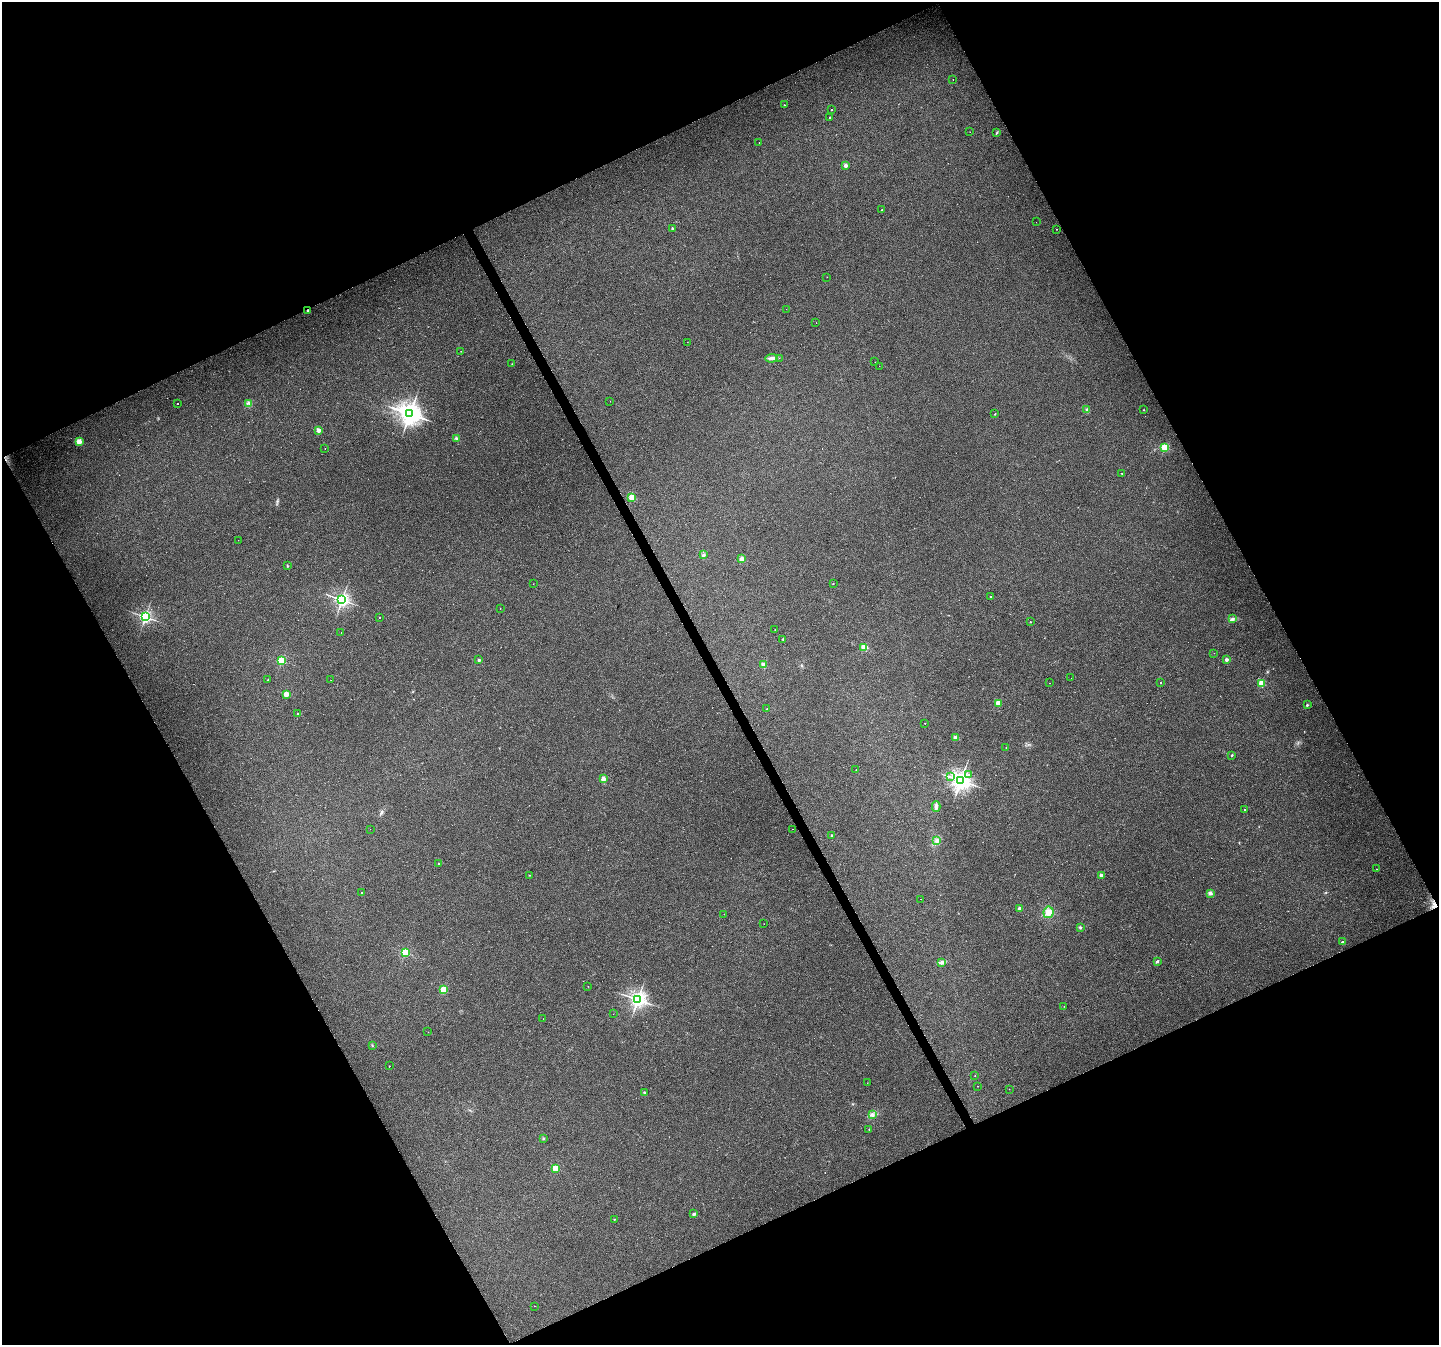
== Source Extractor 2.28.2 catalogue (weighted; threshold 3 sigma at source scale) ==
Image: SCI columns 3-5750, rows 159-5529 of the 5750 x 5629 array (HDU 1 of 3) = the unmasked area's bounding box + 8 px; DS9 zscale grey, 4 x 4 block average (1 PNG px = mean of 4 x 4 image px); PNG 1441 x 1347 px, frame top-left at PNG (2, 2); each listed source drawn as its Kron ellipse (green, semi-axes under 4 px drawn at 4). Shown black and unused: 46% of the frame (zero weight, under 2 of 3 exposures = <1% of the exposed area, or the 3 px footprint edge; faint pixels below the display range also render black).
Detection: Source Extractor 2.28.2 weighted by HDU 2 'WHT'. Background 0.0804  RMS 0.0076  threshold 0.0341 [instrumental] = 3 sigma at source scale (4.5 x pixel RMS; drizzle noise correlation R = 1.50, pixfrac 1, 0.0396/0.0396 arcsec/px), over >= 5 px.
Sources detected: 131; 1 too faint to see at this stretch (4 x 4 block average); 1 inside a brighter object's white glare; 6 cosmic-ray / hot-pixel residue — neither listed nor drawn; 1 coinciding with a brighter row at this scale — not listed separately; the other 122 listed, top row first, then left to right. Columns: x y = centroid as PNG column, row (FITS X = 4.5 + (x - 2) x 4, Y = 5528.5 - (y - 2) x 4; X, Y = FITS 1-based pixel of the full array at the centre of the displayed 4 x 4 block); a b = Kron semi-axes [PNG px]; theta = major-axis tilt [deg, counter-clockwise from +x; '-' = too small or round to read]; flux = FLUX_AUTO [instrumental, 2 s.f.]
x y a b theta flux
953 80 2 2 - 1.1
784 105 2 2 - 4.9
832 110 2 2 - 2.7
830 117 2 2 - 4.1
970 132 2 2 - 0.85
996 133 3 2 - 3.5
759 142 2 2 - 1.1
846 165 2 2 - 54
882 210 2 2 - 3.1
1036 222 2 2 - 0.61
672 229 2 2 - 18
1057 229 2 2 - 1.6
827 277 2 2 - 0.52
786 309 2 2 - 0.63
308 311 2 2 - 27
816 323 2 2 - 0.83
687 342 2 2 - 1.1
461 351 2 2 - 1.3
772 358 6 3 5 15
779 358 2 2 - 0.87
875 362 2 2 - 1.8
512 364 2 2 - 1.7
879 366 2 2 - 0.58
610 401 2 2 - 1.3
249 403 2 2 - 2
177 404 2 2 - 2.9
1087 409 2 2 - 1.9
1143 410 2 2 - 4.5
410 414 4 3 - 4300
995 414 2 2 - 5.2
318 430 2 2 - 83
456 438 3 2 - 5.7
79 442 2 2 - 150
1165 447 2 2 - 320
325 449 2 2 - 1.1
1122 473 2 2 - 1.7
632 497 2 2 - 160
238 540 2 2 - 0.75
703 555 3 2 - 6.3
742 559 2 2 - 80
287 566 2 2 - 7.1
533 584 2 2 - 1.2
833 584 2 2 - 4.4
990 597 2 2 - 4.6
342 600 2 2 - 1500
500 608 2 2 - 6
145 617 2 2 - 1100
379 618 2 2 - 1.4
1232 619 3 2 - 5.5
1030 622 2 2 - 4.5
775 630 2 2 - 2.1
341 633 2 2 - 4.9
783 639 2 2 - 12
864 647 2 2 - 170
1214 653 2 2 - 0.63
1226 659 2 2 - 35
479 660 2 2 - 20
282 661 2 2 - 360
763 665 2 2 - 100
1071 678 2 2 - 0.95
268 680 2 2 - 6.5
331 680 2 2 - 0.99
1161 682 2 2 - 1.7
1049 683 2 2 - 1.5
1261 683 2 2 - 170
286 694 2 2 - 130
998 703 2 2 - 110
1307 705 2 2 - 14
767 709 2 2 - 2
298 713 2 2 - 9.1
925 723 2 2 - 2.3
955 738 2 2 - 64
1006 747 2 2 - 2
1232 755 2 2 - 11
856 770 2 2 - 1.8
969 774 2 2 - 5.6
950 777 4 2 - 6.1
603 779 2 2 - 98
961 780 3 3 - 3000
936 807 5 3 - 11
1245 809 2 2 - 4.7
370 829 2 2 - 2.9
792 829 2 2 - 1.3
832 835 2 2 - 10
936 841 3 3 - 8.1
438 863 2 2 - 8
1377 869 2 2 - 1
530 875 2 2 - 1.1
1101 875 2 2 - 37
361 893 2 2 - 6.8
1210 893 3 3 - 13
921 899 2 2 - 1.6
1019 908 2 2 - 31
1048 912 6 5 - 30
724 914 2 2 - 2.2
764 924 2 2 - 0.95
1080 927 3 2 - 4.2
1342 942 2 2 - 6.7
405 952 2 2 - 400
1157 961 3 2 - 5.8
942 962 2 2 - 2.3
588 986 2 2 - 0.99
443 990 2 2 - 220
638 1000 2 2 - 1900
1064 1006 2 2 - 1.2
613 1014 2 2 - 1.2
543 1019 2 2 - 0.59
428 1032 2 2 - 0.8
372 1045 3 2 - 2
389 1066 2 2 - 2.4
975 1076 2 2 - 1.6
867 1083 2 2 - 0.84
977 1086 2 2 - 1.2
1009 1089 2 2 - 0.8
645 1092 2 2 - 3.6
873 1115 2 2 - 3.6
869 1129 2 2 - 4.1
543 1138 2 2 - 2.9
555 1168 2 2 - 200
694 1214 3 2 - 5.7
614 1219 2 2 - 3.3
534 1306 2 2 - 0.76
Overlapping masked pixels (flux is a lower limit): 1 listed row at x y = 308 311
Diffuse or blended objects may show on this block-average render without a row.